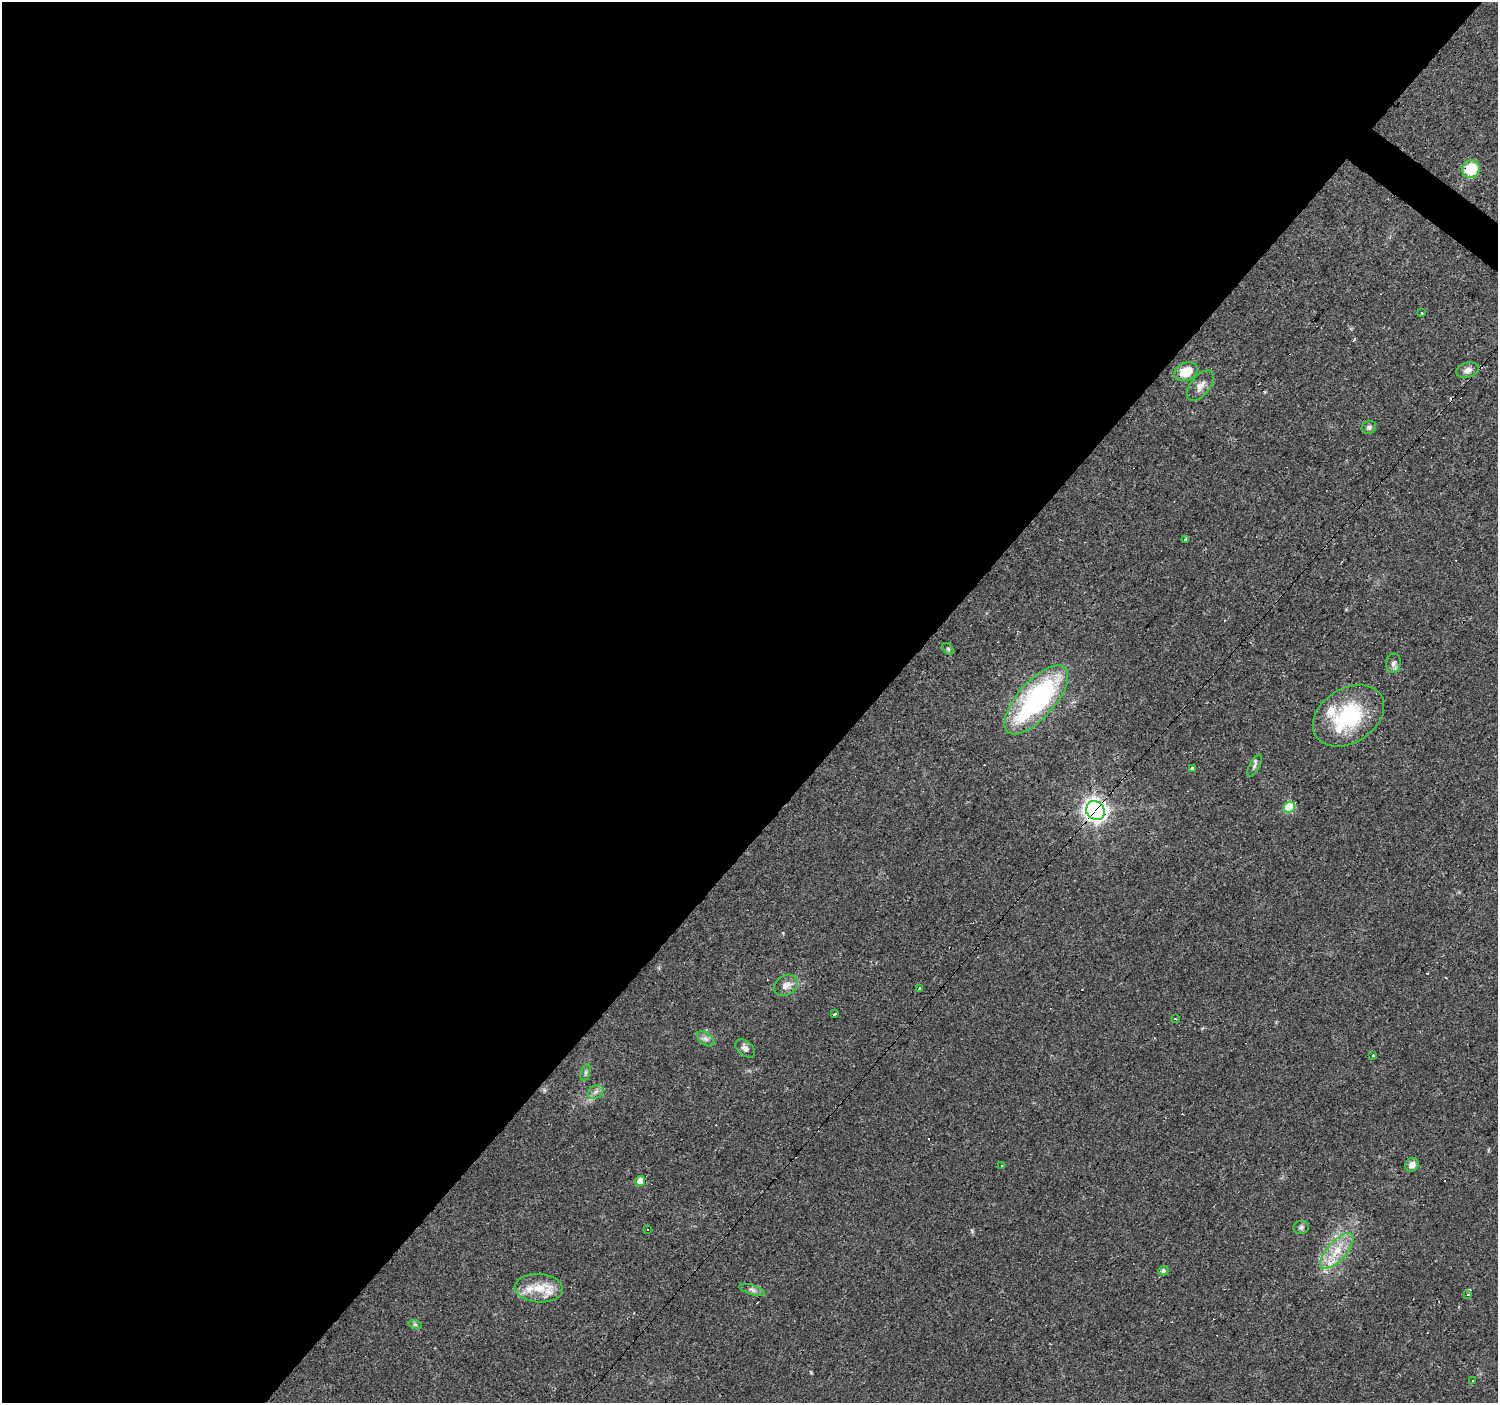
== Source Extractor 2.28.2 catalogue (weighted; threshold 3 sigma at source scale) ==
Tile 5 of 4 x 4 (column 1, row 2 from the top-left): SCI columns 1-1496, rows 2975-4375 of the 5985 x 6014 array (HDU 1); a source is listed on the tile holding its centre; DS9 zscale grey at full resolution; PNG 1500 x 1405 px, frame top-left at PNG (2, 2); each listed source drawn as its Kron ellipse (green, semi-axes under 4 px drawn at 4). Shown black and unused: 59% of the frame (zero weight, under 3 of 4 exposures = <1% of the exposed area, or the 3 px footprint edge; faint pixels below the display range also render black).
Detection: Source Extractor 2.28.2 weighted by HDU 2 'WHT'; one run over the whole footprint, this tile lists its part. Background 0.0442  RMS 0.0037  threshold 0.0168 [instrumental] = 3 sigma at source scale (4.5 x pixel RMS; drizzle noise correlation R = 1.50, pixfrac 1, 0.0396/0.0396 arcsec/px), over >= 5 px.
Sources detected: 56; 16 cosmic-ray / hot-pixel residue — neither listed nor drawn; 4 inside a brighter listed object's ellipse — not listed separately; the other 36 listed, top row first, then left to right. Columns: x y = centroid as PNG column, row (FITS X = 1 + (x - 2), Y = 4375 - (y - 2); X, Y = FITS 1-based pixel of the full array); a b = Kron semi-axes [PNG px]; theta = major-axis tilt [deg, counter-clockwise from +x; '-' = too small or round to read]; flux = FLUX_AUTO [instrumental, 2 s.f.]
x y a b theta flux
1471 169 9 8 - 10
1422 313 3 2 - 0.34
1468 370 11 7 15 2
1186 372 12 8 23 7.6
1200 386 18 9 52 2.7
1369 427 7 6 - 0.84
1185 540 4 3 - 1.5
948 649 7 4 -46 0.55
1393 663 10 7 84 1.3
1036 700 43 18 48 63
1348 716 39 27 33 29
1254 766 12 5 62 1.2
1192 768 3 3 - 6.2
1289 807 5 5 - 17
1095 811 10 9 - 210
786 985 13 10 33 2.8
920 989 4 3 - 1.8
835 1014 3 3 - 1.7
1175 1019 3 2 - 0.46
706 1039 10 6 -37 1.3
745 1048 11 7 -40 1.5
1373 1055 3 3 - 1.1
586 1073 8 3 71 0.66
596 1092 8 6 35 1.3
1002 1165 3 3 - 2
1412 1165 7 6 - 2.3
640 1181 5 5 - 4.7
1301 1228 8 6 13 0.92
647 1229 3 2 - 0.51
1337 1251 22 9 48 7.1
1163 1271 5 5 - 0.83
539 1288 24 14 -3 8.4
752 1290 13 5 -17 1.2
1468 1295 3 3 - 1.7
415 1324 7 4 -19 0.66
1472 1381 3 3 - 6
Overlapping masked pixels (flux is a lower limit): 2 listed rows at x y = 1471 169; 1095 811